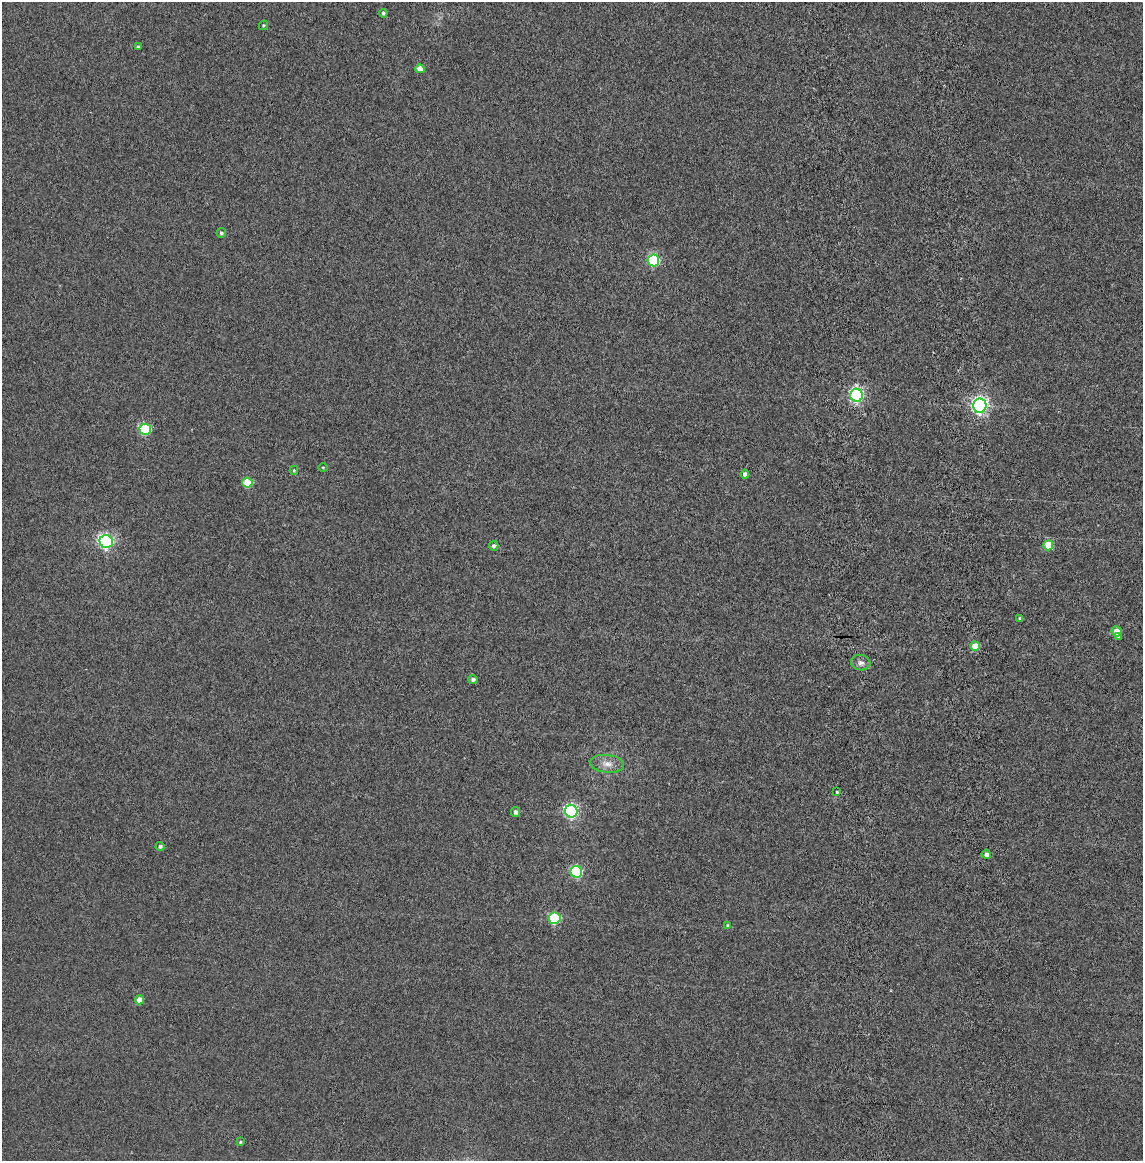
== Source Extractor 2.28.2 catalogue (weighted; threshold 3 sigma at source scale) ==
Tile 6 of 4 x 4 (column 2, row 2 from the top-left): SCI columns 1280-2420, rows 2417-3575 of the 4856 x 4834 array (HDU 1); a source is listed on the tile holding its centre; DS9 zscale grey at full resolution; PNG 1145 x 1163 px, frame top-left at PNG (2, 2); each listed source drawn as its Kron ellipse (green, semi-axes under 4 px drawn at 4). Shown black and unused: <1% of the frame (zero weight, under 4 of 8 exposures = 14% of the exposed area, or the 3 px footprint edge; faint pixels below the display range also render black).
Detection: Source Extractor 2.28.2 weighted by HDU 2 'WHT'; one run over the whole footprint, this tile lists its part. Background 0.00199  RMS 0.0021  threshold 0.00844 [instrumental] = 3 sigma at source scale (4.09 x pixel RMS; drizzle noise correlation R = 1.36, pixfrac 0.8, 0.05/0.05 arcsec/px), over >= 5 px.
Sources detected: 33; all 33 listed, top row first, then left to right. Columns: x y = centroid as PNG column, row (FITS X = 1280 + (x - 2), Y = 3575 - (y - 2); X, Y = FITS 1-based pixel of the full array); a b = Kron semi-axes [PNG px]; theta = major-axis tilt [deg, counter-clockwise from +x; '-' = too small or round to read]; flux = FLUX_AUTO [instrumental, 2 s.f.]
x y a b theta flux
383 13 4 3 - 0.31
263 25 5 4 - 0.21
138 47 3 3 - 0.24
420 69 4 4 - 1.6
221 233 5 4 - 0.33
653 260 6 5 - 16
857 395 6 6 - 30
980 406 7 6 - 51
145 429 6 5 - 12
323 467 4 3 - 0.15
294 470 4 4 - 0.23
745 474 4 4 - 0.7
247 483 5 5 - 5.4
106 542 7 6 - 37
1048 545 5 5 - 5.5
494 546 5 4 - 0.51
1020 618 3 3 - 0.23
1117 631 5 5 - 2.2
1119 637 4 4 - 0.33
975 646 5 4 - 3.1
861 663 10 7 -7 0.74
473 679 4 4 - 0.55
607 764 17 9 -6 1.6
837 792 3 3 - 0.22
571 811 6 6 - 30
516 812 5 4 - 0.55
160 846 4 4 - 0.4
986 854 4 4 - 0.75
576 872 6 5 - 17
555 918 6 5 - 14
727 925 4 3 - 0.16
140 1000 4 4 - 1.8
240 1142 4 4 - 0.2